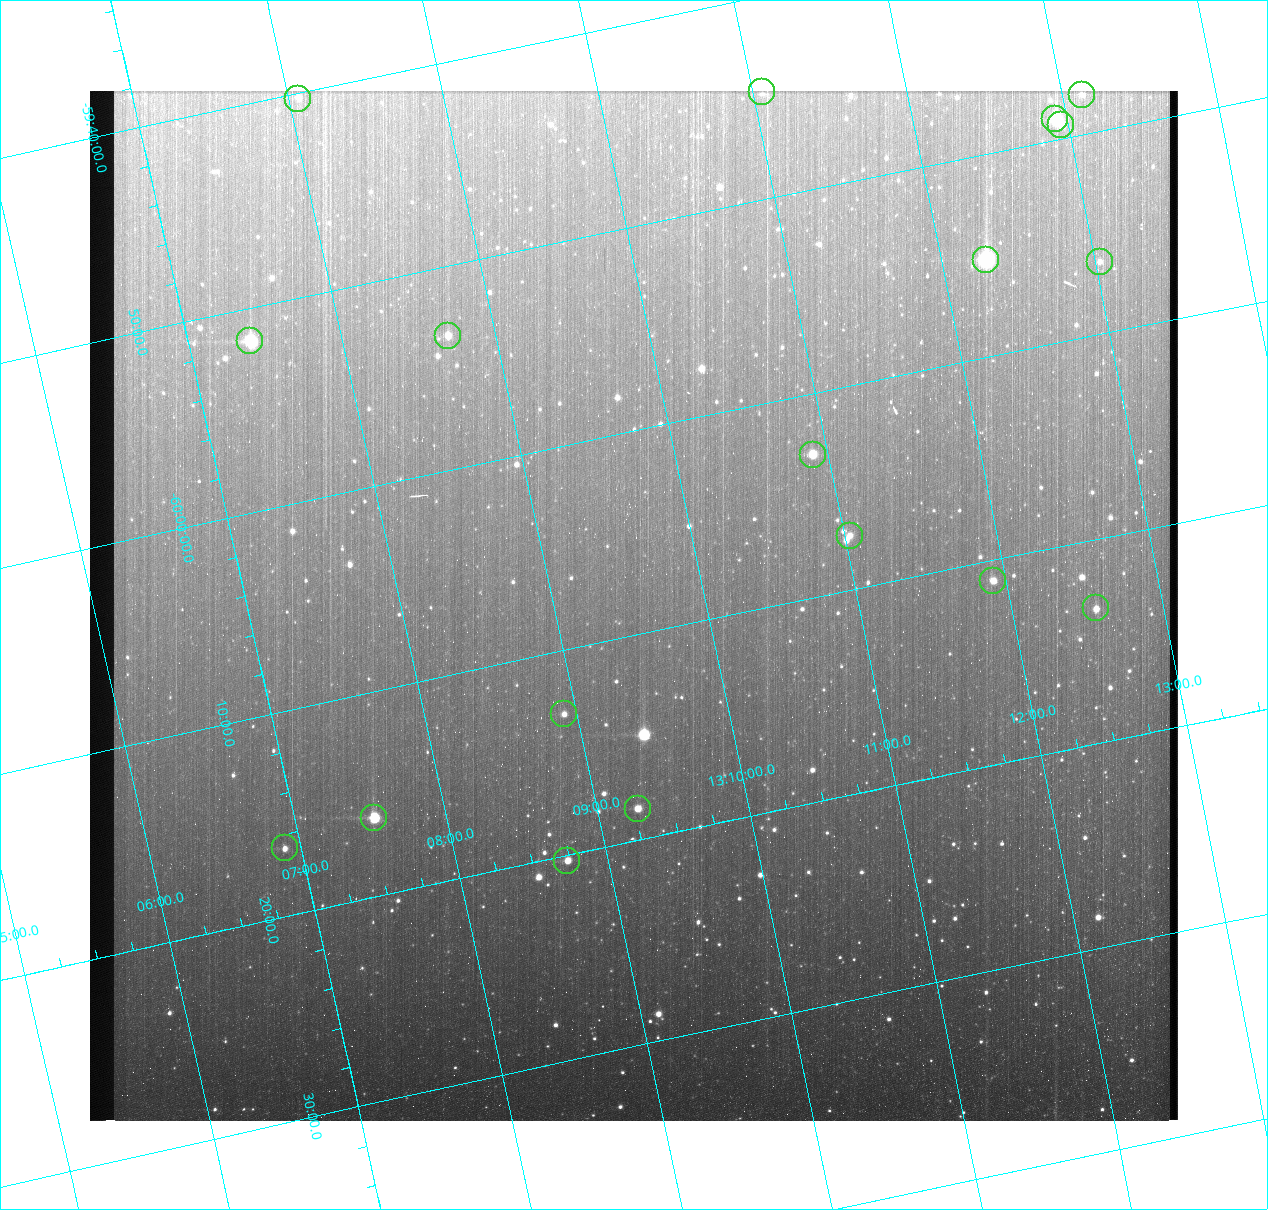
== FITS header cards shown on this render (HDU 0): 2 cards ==
NAXIS1  =                 1088 / Size of image - Xaxis
NAXIS2  =                 1030 / Size of image - Yaxis

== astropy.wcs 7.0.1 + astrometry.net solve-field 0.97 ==
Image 1088 x 1030 px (HDU 0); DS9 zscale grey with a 90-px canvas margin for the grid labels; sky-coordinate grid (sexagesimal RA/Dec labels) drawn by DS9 from the SOLVED WCS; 18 Tycho-2 reference stars matched to detected sources circled (green)
Header WCS: none
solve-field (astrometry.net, Tycho-2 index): SOLVED blind (the file carries no WCS)
Solved WCS: RA---TAN-SIP/DEC--TAN-SIP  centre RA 13:09:32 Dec -60:09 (197.38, -60.14 deg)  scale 3 arcsec/px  FOV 54.3' x 51.4'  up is +12 deg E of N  parity flipped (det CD > 0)
(file carries no celestial WCS; the grid is the blind solution)
Tycho-2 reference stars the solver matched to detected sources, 18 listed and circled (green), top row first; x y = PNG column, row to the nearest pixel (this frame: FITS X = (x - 90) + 1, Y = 1030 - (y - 91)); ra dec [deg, ICRS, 3 dp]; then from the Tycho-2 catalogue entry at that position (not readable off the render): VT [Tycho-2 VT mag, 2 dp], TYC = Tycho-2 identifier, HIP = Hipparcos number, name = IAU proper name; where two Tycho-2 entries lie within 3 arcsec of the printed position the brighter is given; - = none
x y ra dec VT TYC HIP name
762 92 197.766 -59.746 8.12 8661-1675-1 64324 -
1082 95 198.283 -59.801 9.85 8661-1991-1 - -
298 99 197.015 -59.671 9.53 8661-1361-1 - -
1055 119 198.232 -59.817 6.26 8661-1992-1 64478 -
1061 125 198.240 -59.822 9.42 8661-2286-1 - -
986 260 198.073 -59.921 4.58 8661-2284-1 64425 -
1100 262 198.257 -59.941 9.74 8661-868-1 - -
448 336 197.173 -59.891 9.41 8661-732-1 - -
250 341 196.851 -59.860 6.12 8661-706-1 64033 -
813 455 197.726 -60.050 8.24 8990-800-1 64314 -
850 536 197.759 -60.123 9.09 8990-3681-1 - -
993 581 197.979 -60.183 8.42 8990-1935-1 - -
1096 608 198.139 -60.223 8.96 8990-2103-1 64446 -
564 714 197.230 -60.219 9.12 8990-836-1 - -
638 809 197.317 -60.308 8.26 8990-1653-1 64184 -
374 818 196.881 -60.269 7.99 8989-641-1 - -
285 848 196.723 -60.278 8.82 8989-597-1 - -
567 861 197.183 -60.338 8.31 8990-2369-1 - -